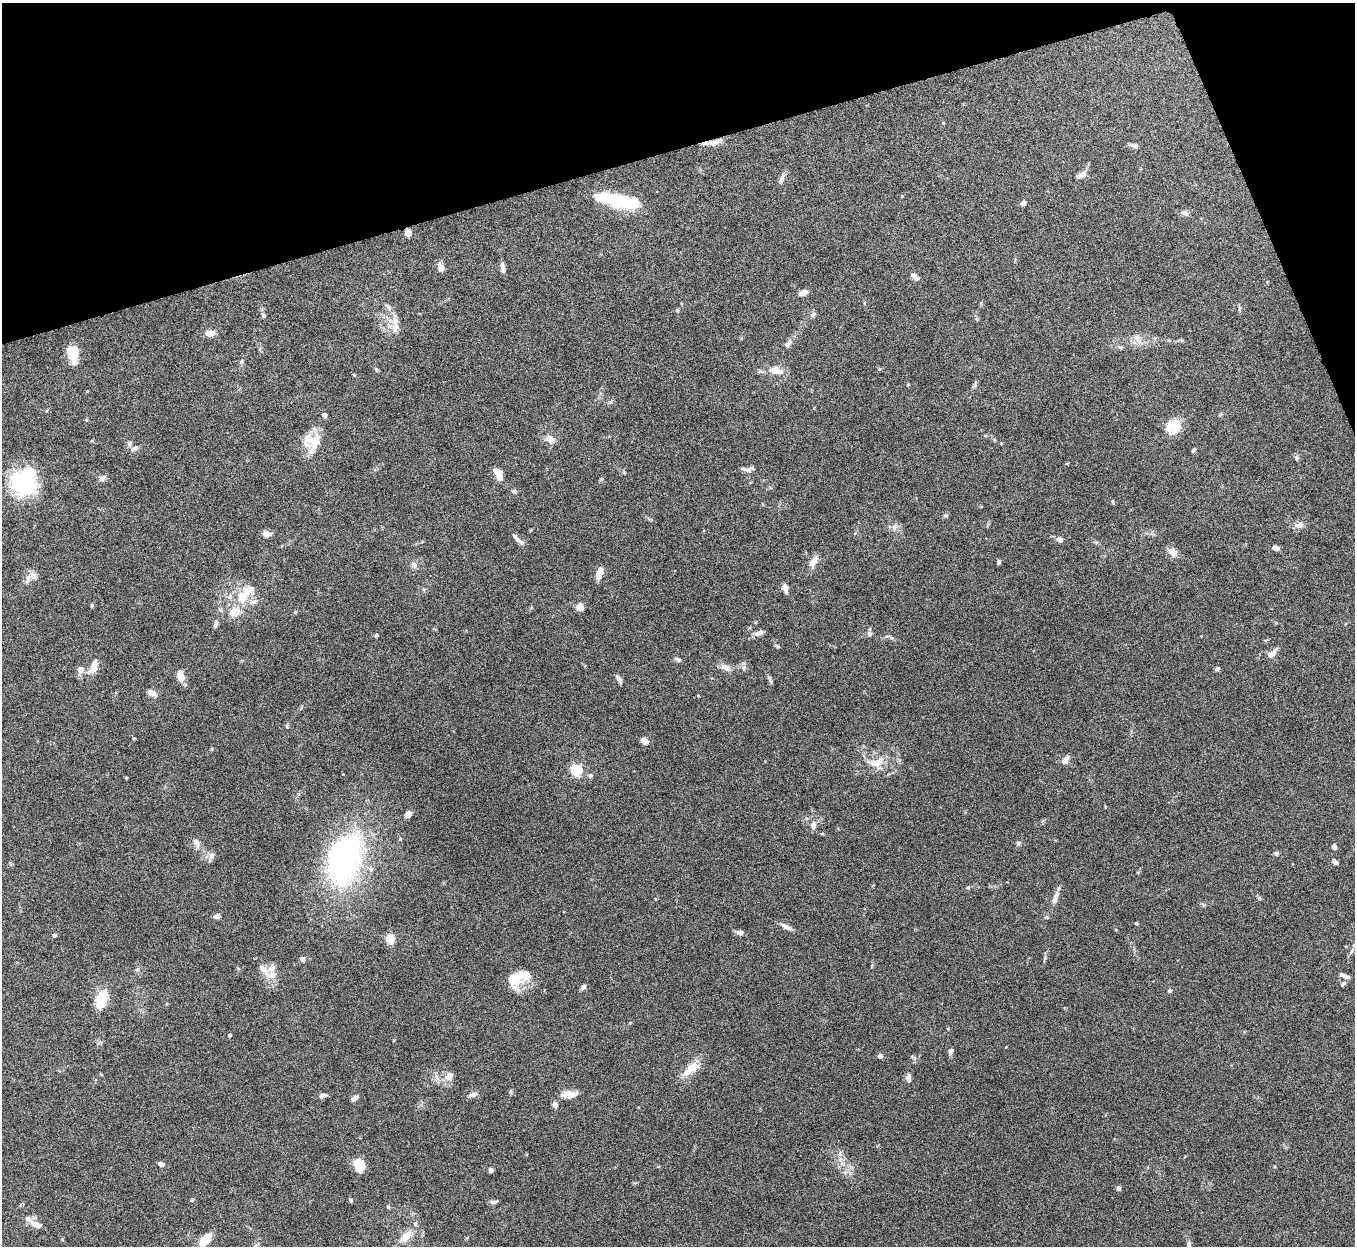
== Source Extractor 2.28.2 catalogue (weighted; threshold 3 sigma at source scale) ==
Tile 3 of 4 x 4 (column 3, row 1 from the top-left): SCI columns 2710-4062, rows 3884-5127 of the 5419 x 5403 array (HDU 1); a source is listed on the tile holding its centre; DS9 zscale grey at full resolution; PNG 1357 x 1248 px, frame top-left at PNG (2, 3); no overlay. Shown black and unused: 14% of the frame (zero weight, under 8 of 15 exposures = <1% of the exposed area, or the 3 px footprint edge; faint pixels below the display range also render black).
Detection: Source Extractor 2.28.2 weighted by HDU 2 'WHT'; one run over the whole footprint, this tile lists its part. Background 0.163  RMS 0.0048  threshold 0.0196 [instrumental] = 3 sigma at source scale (4.09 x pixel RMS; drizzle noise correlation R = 1.36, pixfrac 0.8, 0.05/0.05 arcsec/px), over >= 5 px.
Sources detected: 154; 3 inside a brighter object's white glare — not listed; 11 inside a brighter listed object's ellipse — not listed separately; the other 140 listed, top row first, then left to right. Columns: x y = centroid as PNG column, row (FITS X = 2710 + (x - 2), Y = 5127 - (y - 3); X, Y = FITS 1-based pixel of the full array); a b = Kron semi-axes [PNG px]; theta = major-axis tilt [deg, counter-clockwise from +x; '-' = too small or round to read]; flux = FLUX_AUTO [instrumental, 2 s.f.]
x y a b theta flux
943 123 5 3 - 0.36
712 143 17 7 4 4.3
1134 145 9 5 -11 1.5
1081 175 15 6 23 2.3
782 176 13 5 80 1.7
627 202 26 15 -5 19
1023 203 7 5 41 1.1
1185 213 13 4 -16 1.2
408 232 9 8 - 1.9
440 267 11 8 -76 2
503 270 9 6 -77 1.7
913 275 8 6 -10 1.6
803 293 12 6 25 2.1
388 307 13 4 -54 1.4
1239 308 8 4 81 0.7
677 310 5 4 - 0.47
263 315 7 5 -70 1.1
813 315 8 5 41 1.1
395 327 14 11 85 4.2
210 333 11 7 3 3.1
1137 337 12 9 -52 2.9
788 343 15 6 56 2
1121 347 7 5 -16 0.76
73 354 18 11 -85 8.6
242 361 5 5 - 0.66
376 369 6 5 - 0.6
776 370 19 9 -12 5.5
975 385 7 4 72 0.81
87 391 3 3 - 0.37
610 402 6 5 - 0.72
324 415 4 4 - 2.8
1174 427 16 15 - 8.9
550 439 16 9 -28 3.2
92 441 5 4 - 0.4
130 443 6 6 - 1.1
313 444 28 19 69 9.7
134 449 12 6 25 1.5
1193 450 6 4 53 0.68
1296 457 6 6 - 0.95
749 469 12 7 35 1.8
498 474 13 7 -61 5
102 478 10 7 40 1.5
601 479 6 5 - 0.62
23 483 31 24 -39 33
514 491 7 6 - 0.88
1113 502 6 4 -70 0.59
946 516 8 4 9 0.65
1299 525 11 7 9 2.5
894 527 10 7 28 1.9
266 534 8 6 -16 2.6
1059 539 7 5 -16 2
519 541 14 5 -39 1.9
1276 548 7 5 -12 1.8
1173 552 12 9 -34 3.4
813 561 14 8 55 3.6
999 562 6 4 -82 0.79
414 565 8 7 - 1.7
599 573 12 6 73 4.7
28 579 16 7 68 2.5
785 588 10 6 -73 2.1
243 595 25 11 48 13
92 605 5 4 - 0.71
580 607 8 7 - 2.8
216 624 9 5 74 1.2
759 633 13 6 18 1.9
870 634 6 6 - 1.2
376 635 4 3 - 0.82
890 637 12 4 -23 1
777 646 8 3 -30 0.57
1272 654 13 7 38 2.7
677 659 9 5 -31 1
93 667 19 8 68 4.8
744 667 7 6 - 1.1
726 668 14 8 -20 2.9
1217 669 6 5 - 0.87
80 670 7 6 - 3.4
180 675 12 7 -75 4.6
619 679 11 4 -56 1.4
770 680 10 4 -65 1
151 693 11 7 -27 2.4
698 695 3 3 - 0.35
645 741 8 6 -29 2.4
1066 759 12 6 58 2.2
878 762 19 11 46 5.5
576 770 5 5 - 46
590 775 6 6 - 0.9
126 778 3 3 - 0.58
408 814 7 6 - 2
813 825 10 7 86 2.2
400 839 4 4 - 0.43
197 843 14 8 -58 2.7
1019 843 7 6 - 0.92
1334 847 6 5 - 1.1
1276 853 5 4 - 1.1
211 856 11 7 55 2
344 858 68 42 74 94
1335 862 9 5 -42 1.4
1055 898 19 6 70 3.2
1259 898 6 5 - 0.69
216 916 9 6 11 1.3
1136 923 4 4 - 0.51
786 927 17 5 -27 2.1
740 932 9 6 -4 1.5
54 935 4 4 - 1.1
390 939 7 7 - 9
303 959 7 5 -65 1.1
137 969 6 5 - 0.7
263 969 13 9 -36 3.1
273 974 9 9 - 3.4
1346 976 10 6 -9 1.5
515 977 24 16 70 10
1343 984 8 4 41 0.94
583 987 7 5 47 1.4
1170 990 5 5 - 0.82
102 999 17 9 69 14
229 1035 4 4 - 0.87
951 1051 7 5 78 1.5
880 1056 6 5 - 1.2
691 1069 29 11 38 6.6
449 1076 13 10 47 3.6
908 1078 11 7 89 1.7
510 1092 6 4 -89 0.58
472 1094 13 6 22 1.6
569 1094 18 8 4 4.4
323 1095 8 5 11 1.7
354 1098 8 5 33 1.7
555 1105 7 6 - 1.5
161 1164 7 5 -25 1.8
359 1165 12 9 -72 10
491 1170 4 4 - 2.5
1118 1188 6 4 -64 1.1
351 1200 6 5 - 0.71
493 1202 10 5 4 1.2
388 1207 5 4 - 0.57
36 1224 16 7 -25 3.8
415 1224 6 6 - 0.78
405 1237 15 8 40 5.9
205 1240 13 7 49 11
255 1246 6 6 - 1
1189 1246 17 6 89 2.7
Overlapping masked pixels (flux is a lower limit): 2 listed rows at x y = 712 143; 408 232
Isophote crosses this tile's border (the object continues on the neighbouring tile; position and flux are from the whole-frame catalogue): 2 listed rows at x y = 255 1246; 1189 1246